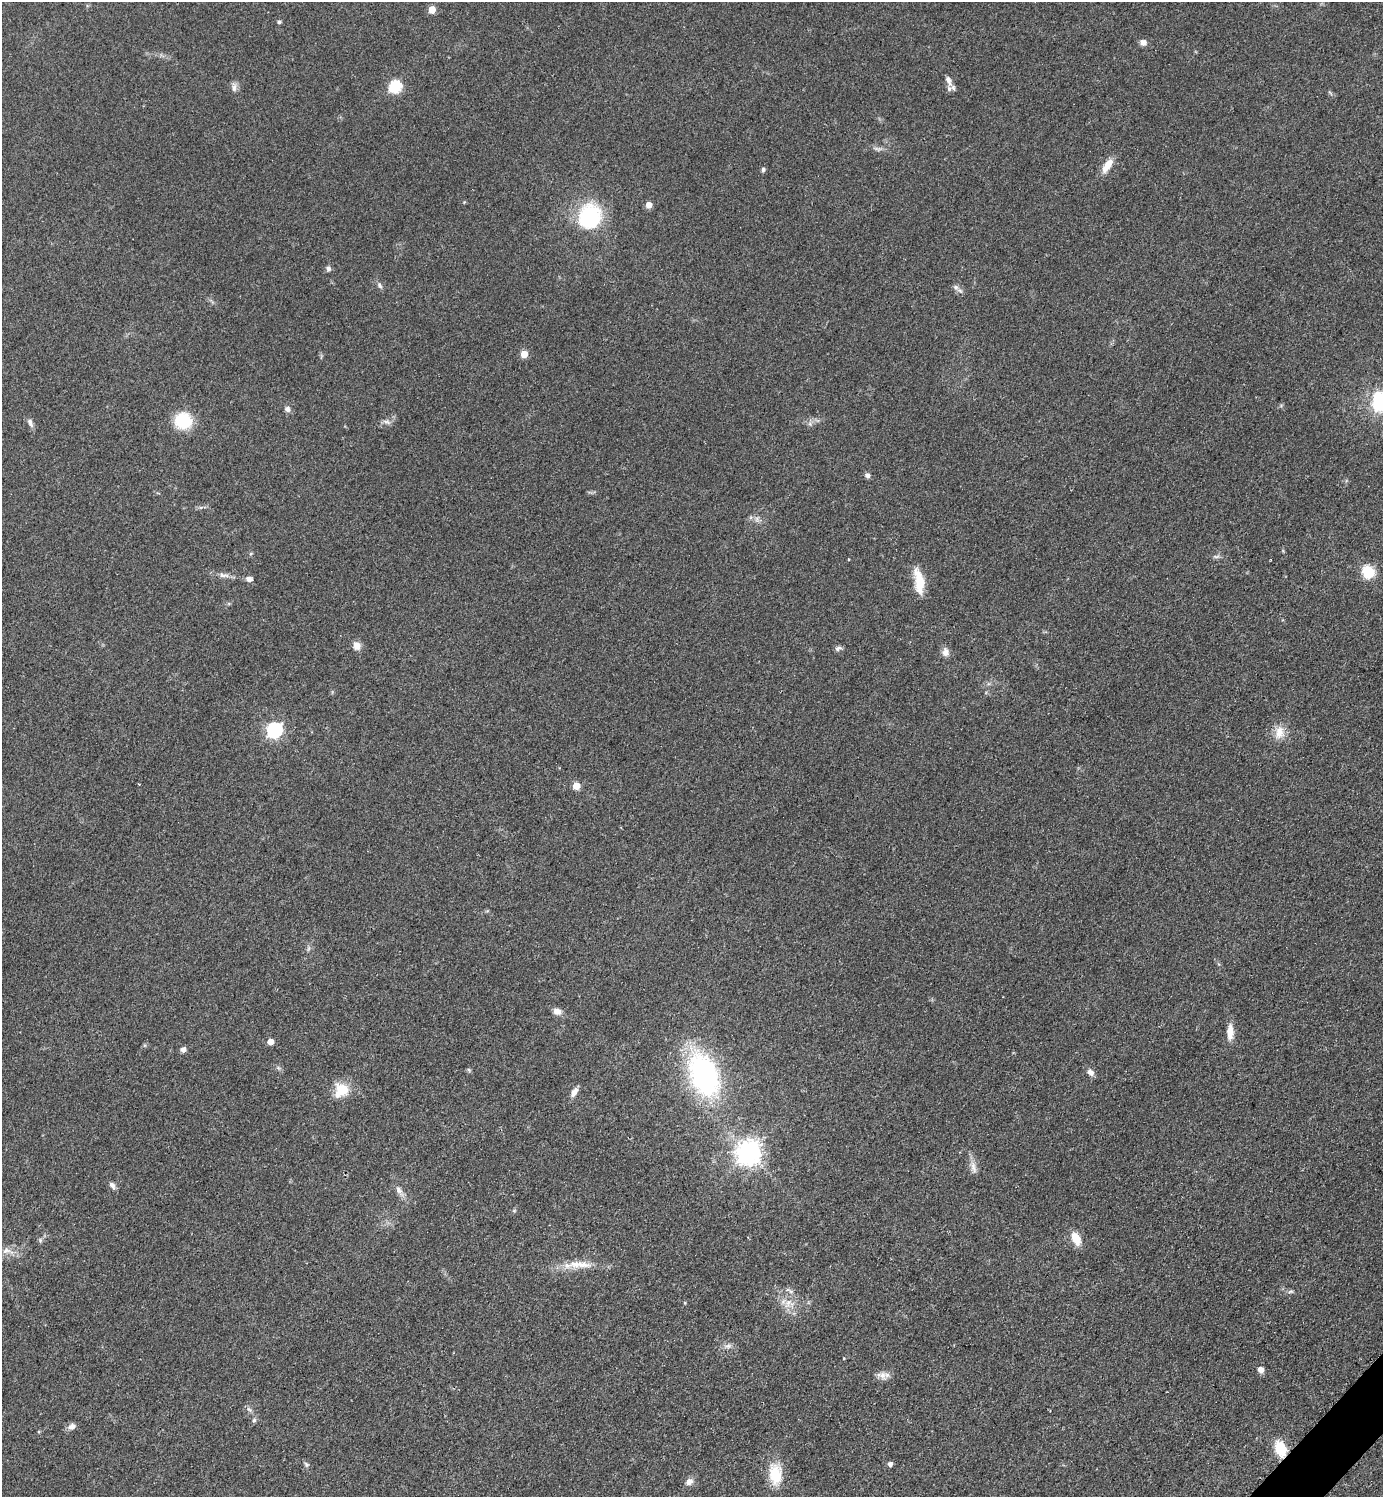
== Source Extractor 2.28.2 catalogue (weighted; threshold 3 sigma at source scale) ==
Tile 6 of 4 x 4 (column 2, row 2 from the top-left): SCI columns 1695-3075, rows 3172-4666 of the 6350 x 6350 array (HDU 1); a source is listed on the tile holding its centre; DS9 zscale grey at full resolution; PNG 1385 x 1499 px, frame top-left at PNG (2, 2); no overlay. Shown black and unused: <1% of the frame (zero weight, under 2 of 3 exposures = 1% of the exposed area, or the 3 px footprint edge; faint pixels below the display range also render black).
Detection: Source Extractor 2.28.2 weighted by HDU 2 'WHT'; one run over the whole footprint, this tile lists its part. Background 0.0786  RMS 0.0077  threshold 0.0346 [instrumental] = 3 sigma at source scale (4.5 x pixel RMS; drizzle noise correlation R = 1.50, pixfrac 1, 0.05/0.05 arcsec/px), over >= 5 px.
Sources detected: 65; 1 inside a brighter listed object's ellipse — not listed separately; the other 64 listed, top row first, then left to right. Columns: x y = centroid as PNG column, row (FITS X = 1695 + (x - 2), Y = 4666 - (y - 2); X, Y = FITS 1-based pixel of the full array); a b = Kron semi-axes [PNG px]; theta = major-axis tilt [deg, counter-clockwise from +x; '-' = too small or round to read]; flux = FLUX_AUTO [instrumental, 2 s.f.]
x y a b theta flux
432 10 5 5 - 16
279 22 5 4 - 1.6
1143 42 7 6 - 4.2
948 80 13 7 -65 4.5
234 87 13 7 83 3.3
395 87 6 6 - 88
1107 166 20 8 56 9.8
763 170 6 5 - 1.5
649 205 5 5 - 7.6
590 217 22 20 88 74
328 269 6 5 - 2.2
380 285 10 5 -61 2.1
956 287 8 7 - 2.8
524 354 5 5 - 12
1379 401 20 15 85 43
287 409 7 7 - 3
183 421 15 14 - 35
387 422 13 5 -16 2.4
30 423 13 6 -69 3.1
867 475 6 6 - 2.8
757 519 7 4 90 1.9
1216 556 11 4 4 1.9
1368 572 12 11 - 19
223 575 17 6 -11 4.3
249 579 8 6 -3 3.4
919 581 31 11 -81 17
357 646 10 8 -77 5.7
838 648 9 5 24 2.2
945 652 11 9 89 4.3
274 730 7 6 - 190
1279 732 17 11 81 9.6
139 784 3 2 - 0.61
576 786 5 5 - 15
557 1011 9 7 -25 4.9
1230 1032 20 8 89 8.3
270 1042 5 5 - 7.9
183 1050 6 6 - 2.8
469 1070 6 4 -71 1.1
1090 1072 10 7 -50 3.5
704 1075 49 28 -68 140
341 1090 19 18 - 17
574 1092 12 6 61 4.7
748 1153 8 8 - 710
973 1167 19 7 -76 5.3
112 1185 10 6 -57 3.1
399 1190 11 7 -57 3.7
514 1211 5 5 - 1.1
1076 1239 13 8 -63 13
40 1240 6 6 - 1.5
6 1250 12 8 17 5.1
582 1264 26 9 -8 12
1290 1291 8 4 10 1.5
685 1303 5 3 - 0.75
788 1303 15 7 62 6.7
728 1346 11 6 1 3.2
1261 1370 5 5 - 6.7
882 1375 12 11 - 5.2
254 1420 7 5 86 1.6
72 1426 11 7 23 3.8
1280 1449 16 10 -70 20
306 1464 8 5 -53 1.6
890 1464 5 5 - 2.8
775 1474 26 16 -88 21
689 1482 9 7 39 4.5
Overlapping masked pixels (flux is a lower limit): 1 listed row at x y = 1280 1449
Isophote crosses this tile's border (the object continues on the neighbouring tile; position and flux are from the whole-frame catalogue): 1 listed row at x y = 1379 401